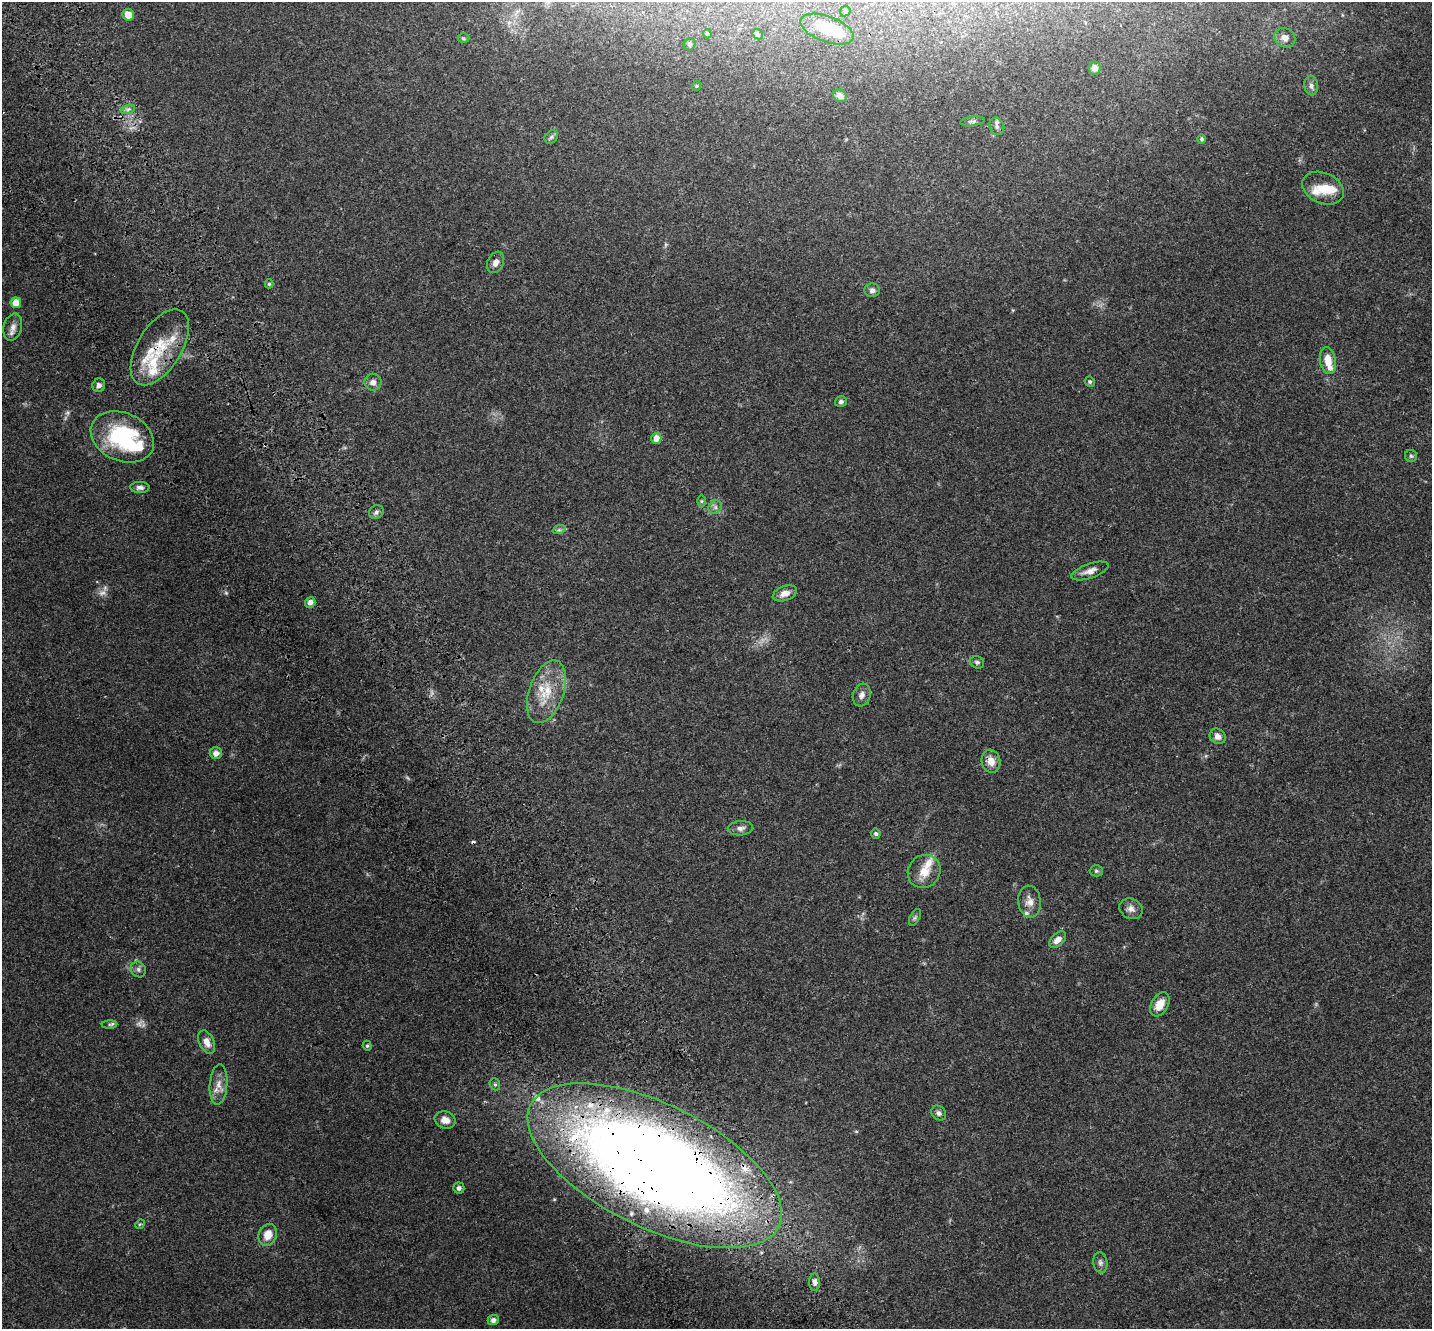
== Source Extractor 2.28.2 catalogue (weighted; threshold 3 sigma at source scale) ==
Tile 11 of 4 x 4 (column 3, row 3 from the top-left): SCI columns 2989-4418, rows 1632-2958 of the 5973 x 5859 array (HDU 1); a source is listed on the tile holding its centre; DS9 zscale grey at full resolution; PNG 1434 x 1331 px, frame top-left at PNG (2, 2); each listed source drawn as its Kron ellipse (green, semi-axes under 4 px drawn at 4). Shown black and unused: <1% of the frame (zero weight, under 3 of 4 exposures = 9% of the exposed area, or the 3 px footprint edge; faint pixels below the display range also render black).
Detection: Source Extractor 2.28.2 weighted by HDU 2 'WHT'; one run over the whole footprint, this tile lists its part. Background 0.0697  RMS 0.0062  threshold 0.0279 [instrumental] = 3 sigma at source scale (4.5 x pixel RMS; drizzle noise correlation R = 1.50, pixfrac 1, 0.0396/0.0396 arcsec/px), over >= 5 px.
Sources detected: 91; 3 too faint to see at this stretch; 2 inside a brighter object's white glare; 1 cosmic-ray / hot-pixel residue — neither listed nor drawn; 15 inside a brighter listed object's ellipse — not listed separately; the other 70 listed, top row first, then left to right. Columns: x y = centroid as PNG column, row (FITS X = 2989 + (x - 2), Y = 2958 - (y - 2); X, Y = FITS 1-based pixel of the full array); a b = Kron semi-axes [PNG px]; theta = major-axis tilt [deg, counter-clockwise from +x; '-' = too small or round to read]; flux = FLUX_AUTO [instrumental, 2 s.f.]
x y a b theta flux
845 11 5 5 - 0.8
128 15 6 5 - 6.4
827 29 28 13 -20 16
707 34 5 3 - 0.75
758 34 6 4 -47 0.81
463 38 6 5 - 0.81
1285 38 11 9 -30 3.4
690 44 6 6 - 1.2
1094 68 6 6 - 3.1
696 86 5 3 - 0.48
1311 86 10 7 -84 2.2
840 96 7 6 - 3.6
128 109 7 4 19 1.4
973 121 12 4 8 1.4
997 126 9 7 -66 2.1
551 137 7 6 - 1.4
1202 139 4 4 - 1.1
1323 188 22 15 -24 10
496 262 11 8 66 2.9
269 284 4 4 - 0.89
872 290 8 7 - 2
16 303 5 5 - 7.2
13 327 14 9 75 3.8
160 347 42 22 58 27
1328 361 14 8 -80 7.7
373 382 8 8 - 3
1090 382 5 5 - 1.1
99 385 7 6 - 2.2
841 402 6 5 - 1.4
122 437 33 24 -24 57
656 438 5 5 - 5.3
1411 456 6 6 - 1.1
140 487 9 5 -2 2
701 501 6 4 89 0.76
715 507 7 6 - 1.6
376 512 8 6 37 1.6
559 530 7 4 18 1
1090 571 19 7 19 4.4
785 593 12 7 20 4.7
310 602 5 5 - 3.2
977 662 7 6 - 1.3
546 692 32 17 70 19
862 695 11 8 73 3
1218 736 8 7 - 3.1
216 753 6 6 - 3.4
991 761 12 9 -74 5.7
740 828 13 7 3 2.7
876 834 5 4 - 1.1
924 871 17 15 50 9
1096 871 6 5 - 1
1029 902 16 11 -81 4.9
1131 909 12 10 -27 3.4
915 917 9 5 63 1.3
1058 940 10 6 43 4.2
138 969 8 7 - 1.8
1160 1004 13 8 59 7.6
109 1025 8 4 1 1.1
207 1042 12 7 -65 4.4
367 1046 5 4 - 0.74
219 1084 20 9 85 5.5
495 1084 6 5 - 0.97
939 1113 8 6 -45 1.8
445 1120 10 8 -19 4.4
655 1166 138 61 -26 1100
459 1188 5 5 - 1.7
140 1224 5 4 - 0.58
268 1235 11 9 67 7.4
1100 1263 10 7 -84 1.9
814 1282 8 5 90 2.2
493 1320 5 5 - 2.4
Overlapping masked pixels (flux is a lower limit): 3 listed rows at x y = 160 347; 991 761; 655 1166